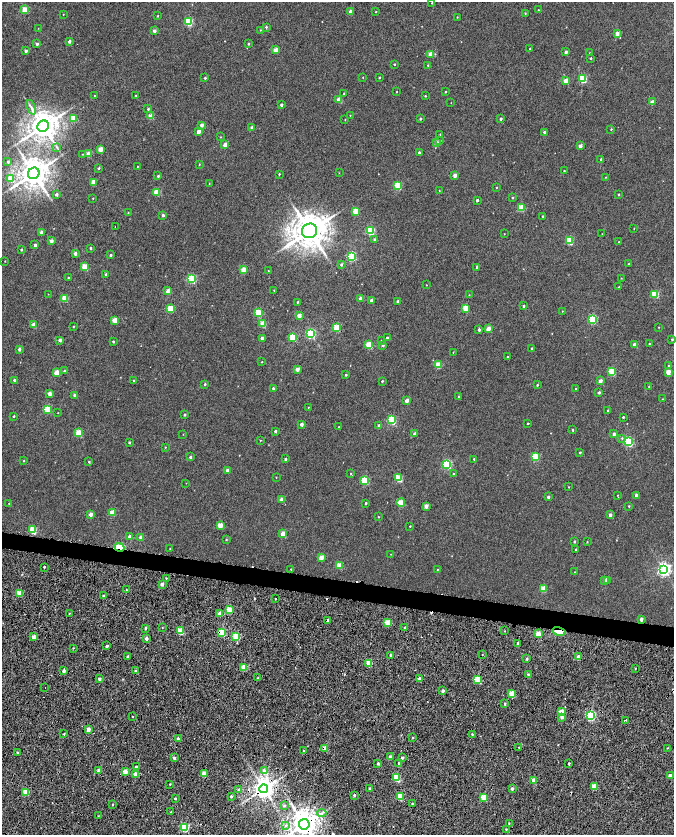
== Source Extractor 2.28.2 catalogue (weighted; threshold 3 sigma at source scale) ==
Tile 11 of 4 x 4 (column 3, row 3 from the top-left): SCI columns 2692-4034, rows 1947-3611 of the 5378 x 7161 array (HDU 1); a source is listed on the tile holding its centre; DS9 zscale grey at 2 x 2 block average (1 PNG px = mean of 2 x 2 image px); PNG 676 x 837 px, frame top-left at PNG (2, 2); each listed source drawn as its Kron ellipse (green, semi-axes under 4 px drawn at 4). Shown black and unused: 4% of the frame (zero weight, under 7 of 14 exposures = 4% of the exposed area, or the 3 px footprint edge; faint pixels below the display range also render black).
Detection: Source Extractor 2.28.2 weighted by HDU 2 'WHT'; one run over the whole footprint, this tile lists its part. Background -0.013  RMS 0.0053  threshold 0.0217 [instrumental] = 3 sigma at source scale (4.09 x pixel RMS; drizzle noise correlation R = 1.36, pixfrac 0.8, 0.0396/0.0396 arcsec/px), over >= 5 px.
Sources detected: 383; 16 cosmic-ray / hot-pixel residue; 2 long thin detections or spike segments (spike, bleed or trail) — neither listed nor drawn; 1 inside a brighter listed object's ellipse — not listed separately; the other 364 listed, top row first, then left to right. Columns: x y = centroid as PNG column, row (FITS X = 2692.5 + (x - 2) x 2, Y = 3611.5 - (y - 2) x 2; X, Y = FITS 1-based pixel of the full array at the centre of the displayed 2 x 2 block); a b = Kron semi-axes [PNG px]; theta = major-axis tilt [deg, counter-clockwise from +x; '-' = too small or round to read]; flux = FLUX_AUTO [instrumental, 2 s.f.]
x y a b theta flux
432 3 2 2 - 0.44
25 10 3 2 - 20
538 10 2 2 - 0.42
350 12 2 2 - 8.1
376 12 2 2 - 0.48
525 13 3 2 - 0.59
63 14 2 2 - 0.32
158 16 3 2 - 0.58
457 17 2 2 - 0.46
189 22 3 3 - 59
266 27 3 2 - 1
38 28 2 2 - 0.31
260 30 3 2 - 0.53
154 31 2 2 - 4.4
617 33 2 2 - 8.2
69 41 2 2 - 2.8
37 44 2 2 - 2.2
248 44 2 2 - 1
530 49 2 2 - 0.81
276 50 2 2 - 12
26 51 2 2 - 3
566 52 2 2 - 3.5
589 53 2 2 - 0.35
431 54 3 2 - 12
591 58 2 2 - 0.88
394 64 2 2 - 0.73
428 65 2 2 - 0.72
363 77 2 2 - 0.39
379 77 2 2 - 1.1
205 78 2 2 - 1
583 79 3 3 - 42
566 81 3 2 - 14
397 91 2 2 - 0.36
445 92 2 2 - 0.67
344 93 2 2 - 0.8
136 95 2 2 - 0.41
94 96 2 2 - 0.56
425 96 2 2 - 0.68
339 100 3 2 - 17
652 102 2 2 - 8.7
451 103 2 2 - 0.25
281 105 2 2 - 2.3
31 107 7 3 -69 2.8
148 109 2 2 - 1.2
350 115 2 2 - 0.37
151 116 2 2 - 13
73 118 3 3 - 31
345 119 2 2 - 0.45
420 119 3 2 - 1.3
501 119 2 2 - 1.8
202 125 2 2 - 4.4
43 126 6 5 - 1500
252 128 2 2 - 4.2
611 129 2 2 - 0.61
199 132 2 2 - 8.6
544 132 2 2 - 2.9
440 135 3 2 - 0.54
220 137 2 2 - 0.5
440 141 3 3 - 0.95
436 142 2 2 - 4.7
225 145 2 2 - 7.6
580 146 2 2 - 6
57 147 3 2 - 0.68
101 149 2 2 - 13
419 152 3 2 - 1.4
83 154 3 2 - 0.42
89 154 3 2 - 16
601 159 2 2 - 0.81
8 162 2 2 - 1.6
199 164 3 2 - 0.48
138 166 2 2 - 0.38
99 168 3 2 - 1
564 171 2 2 - 0.61
34 173 6 5 - 1500
339 173 3 2 - 0.31
279 174 2 2 - 0.74
455 175 2 2 - 6.3
158 176 2 2 - 1.5
606 177 3 2 - 0.35
11 178 3 2 - 12
93 182 3 2 - 14
209 183 2 2 - 0.41
398 185 3 3 - 39
496 187 2 2 - 0.53
439 191 2 2 - 0.4
157 192 3 3 - 26
56 195 2 2 - 2.8
619 195 2 2 - 0.75
512 197 3 2 - 0.82
93 198 2 2 - 0.41
477 200 2 2 - 1.7
521 208 3 3 - 27
356 211 3 3 - 23
128 213 2 2 - 0.49
163 215 2 2 - 2.5
543 216 2 2 - 0.63
115 226 2 2 - 0.56
634 228 2 2 - 0.39
309 231 8 7 - 2200
370 231 3 3 - 63
41 232 2 2 - 6.6
504 234 2 2 - 0.37
602 234 2 2 - 0.26
374 239 3 3 - 1.1
569 240 3 3 - 41
51 241 2 2 - 5.3
619 242 2 2 - 0.46
35 245 2 2 - 3
91 248 2 2 - 1.1
21 250 2 2 - 1.4
75 253 2 2 - 4.3
111 255 2 2 - 1.4
351 256 3 3 - 81
5 261 2 2 - 0.38
629 264 2 2 - 0.9
341 265 3 3 - 1.6
85 267 3 3 - 30
476 267 3 2 - 0.97
243 270 2 2 - 12
268 271 2 2 - 0.36
106 275 2 2 - 2.1
68 278 2 2 - 1.1
621 278 2 2 - 0.38
192 279 3 3 - 64
426 285 2 2 - 0.36
619 287 2 2 - 0.64
274 290 2 2 - 0.41
168 291 2 2 - 9.7
48 294 2 2 - 0.25
655 294 3 3 - 43
469 295 2 2 - 0.43
65 298 3 3 - 23
361 298 2 2 - 7.5
371 301 2 2 - 5.1
398 301 2 2 - 2.2
298 302 2 2 - 0.82
524 306 2 2 - 1.5
465 308 3 3 - 22
170 309 3 3 - 30
562 311 2 2 - 0.36
258 313 3 3 - 34
299 315 2 2 - 9.1
592 319 3 3 - 65
115 320 3 2 - 16
263 324 3 3 - 21
34 325 2 2 - 12
73 327 2 2 - 0.66
659 327 3 2 - 0.35
337 328 3 3 - 37
488 329 2 2 - 10
479 330 2 2 - 2.2
311 333 3 3 - 87
293 337 3 3 - 40
262 338 2 2 - 5
387 338 2 2 - 1.6
672 339 2 2 - 0.93
60 340 3 2 - 2.9
381 340 2 2 - 0.3
113 342 2 2 - 1.2
649 344 2 2 - 0.52
369 345 3 3 - 30
383 345 2 2 - 2.5
635 345 2 2 - 7.1
532 348 2 2 - 0.88
19 349 2 2 - 2.9
453 352 2 2 - 0.39
507 357 2 2 - 0.49
262 362 2 2 - 0.5
438 365 3 3 - 19
669 366 3 2 - 0.93
297 369 2 2 - 7.8
64 371 2 2 - 0.94
612 372 3 3 - 33
668 372 2 2 - 12
57 373 3 2 - 17
346 375 2 2 - 1.2
14 380 2 2 - 1.5
133 380 2 2 - 0.57
382 381 2 2 - 0.98
600 381 2 2 - 7.6
205 384 2 2 - 1.3
537 385 2 2 - 0.96
649 386 3 2 - 0.8
273 388 2 2 - 1.5
576 388 2 2 - 0.97
599 392 2 2 - 1.7
50 394 2 2 - 7.3
75 395 2 2 - 5
459 396 3 2 - 0.67
662 399 2 2 - 0.36
407 401 2 2 - 6.9
308 407 2 2 - 0.49
47 409 3 3 - 43
608 410 2 2 - 1.3
58 413 2 2 - 0.33
184 415 3 2 - 1.5
14 416 2 2 - 1.1
623 417 2 2 - 1.1
392 420 3 3 - 61
302 424 2 2 - 3.7
528 424 2 2 - 0.78
379 425 2 2 - 3.3
339 427 2 2 - 0.5
572 430 2 2 - 0.93
275 431 2 2 - 1.6
79 433 3 3 - 27
414 433 2 2 - 2.2
183 434 2 2 - 0.29
614 434 2 2 - 3.4
622 438 3 3 - 0.97
260 440 2 2 - 0.48
129 442 2 2 - 1.4
628 442 3 3 - 83
165 447 2 2 - 0.5
580 452 2 2 - 0.91
190 457 2 2 - 1.8
535 457 3 3 - 37
285 459 2 2 - 1.5
474 459 3 2 - 1.1
24 461 2 2 - 0.74
89 462 3 2 - 0.71
447 464 3 3 - 75
227 471 2 2 - 6.4
351 473 3 2 - 0.69
454 474 2 2 - 0.54
276 477 2 2 - 0.43
399 478 3 3 - 39
365 480 3 3 - 45
186 483 2 2 - 0.3
568 487 2 2 - 0.36
618 495 2 2 - 0.39
636 495 2 2 - 3.5
548 497 2 2 - 2.4
282 500 2 2 - 8.9
9 503 2 2 - 0.48
366 503 2 2 - 1.1
401 503 4 3 - 26
426 506 2 2 - 8.1
629 506 2 2 - 0.67
112 512 3 2 - 17
91 514 2 2 - 5.3
610 515 2 2 - 4.3
378 517 2 2 - 0.57
220 525 3 2 - 15
410 526 2 2 - 0.62
33 530 3 3 - 30
283 534 3 2 - 16
130 537 2 2 - 7.4
141 537 2 2 - 7.4
226 539 2 2 - 0.74
574 541 3 2 - 1.2
587 542 2 2 - 0.59
120 547 5 3 - 38
170 548 2 2 - 0.57
576 550 2 2 - 1.8
391 554 2 2 - 0.27
321 557 2 2 - 11
339 565 3 3 - 20
44 567 2 2 - 1.4
291 569 2 2 - 0.54
664 569 4 4 - 230
437 570 2 2 - 0.47
574 572 2 2 - 0.34
166 578 2 2 - 0.56
608 580 3 3 - 2.7
605 581 3 2 - 6.8
162 584 2 2 - 6
543 588 3 3 - 20
126 590 2 2 - 0.79
20 593 3 3 - 18
103 596 2 2 - 2.5
275 599 2 2 - 0.74
229 610 3 2 - 25
69 613 2 2 - 0.51
219 614 2 2 - 7.1
641 619 2 2 - 4.4
328 620 2 2 - 3.2
388 623 3 2 - 26
162 627 3 2 - 0.45
146 628 2 2 - 1.3
405 628 3 2 - 1.6
181 631 3 3 - 33
505 631 2 2 - 0.6
559 631 7 3 -13 14
222 632 3 3 - 53
538 634 3 2 - 17
34 637 2 2 - 8.1
236 637 3 3 - 35
146 639 2 2 - 4.5
517 643 3 2 - 1
107 646 2 2 - 2.2
73 648 3 2 - 0.74
391 655 2 2 - 1.9
482 655 2 2 - 0.35
128 656 2 2 - 1.9
578 657 2 2 - 8.6
527 659 3 2 - 1.6
369 663 3 3 - 23
244 668 2 2 - 20
635 669 2 2 - 0.61
64 671 2 2 - 4.3
136 671 3 3 - 1.9
528 675 2 2 - 2.9
258 678 2 2 - 0.77
99 679 2 2 - 3.5
419 679 2 2 - 7.9
477 680 3 3 - 36
45 687 2 2 - 0.38
443 691 2 2 - 3.7
512 694 3 2 - 22
505 704 3 2 - 1.1
561 712 2 2 - 17
590 716 4 3 - 75
132 717 2 2 - 0.52
562 717 3 2 - 3.8
626 720 2 2 - 2.4
88 729 2 2 - 8.4
64 734 2 2 - 0.9
472 734 3 2 - 0.88
412 738 2 2 - 0.9
178 739 2 2 - 5.5
519 747 2 2 - 0.79
325 748 3 2 - 11
667 748 2 2 - 0.43
304 751 2 2 - 4.4
17 752 3 2 - 0.73
390 757 3 2 - 2.5
174 758 2 2 - 3.6
402 758 3 2 - 2.6
378 763 3 2 - 1.9
399 763 3 2 - 1.8
569 764 2 2 - 1.1
136 767 2 2 - 3.9
264 770 4 4 - 3.1
99 771 3 2 - 4.2
125 772 2 2 - 12
135 774 2 2 - 7.4
204 774 3 2 - 16
670 776 2 2 - 6.7
397 778 3 3 - 40
534 780 2 2 - 10
170 784 2 2 - 0.74
594 786 3 2 - 20
369 788 2 2 - 1.3
264 789 4 4 - 830
512 789 2 2 - 2.4
239 790 3 2 - 0.72
26 792 3 2 - 24
354 795 2 2 - 2
231 796 3 2 - 2
400 796 3 3 - 34
175 798 2 2 - 1.6
484 798 3 3 - 28
413 804 2 2 - 2.2
112 805 2 2 - 0.67
284 806 3 3 - 1.4
171 812 2 2 - 0.85
322 813 5 2 - 1.6
98 816 2 2 - 0.42
509 823 3 2 - 0.62
304 824 5 5 - 1400
286 825 4 3 - 2
185 827 3 3 - 64
506 829 2 2 - 0.62
Overlapping masked pixels (flux is a lower limit): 8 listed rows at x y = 120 547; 328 620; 559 631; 222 632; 578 657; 325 748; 264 789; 304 824
Isophote crosses this tile's border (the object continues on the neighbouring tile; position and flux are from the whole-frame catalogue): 1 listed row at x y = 304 824